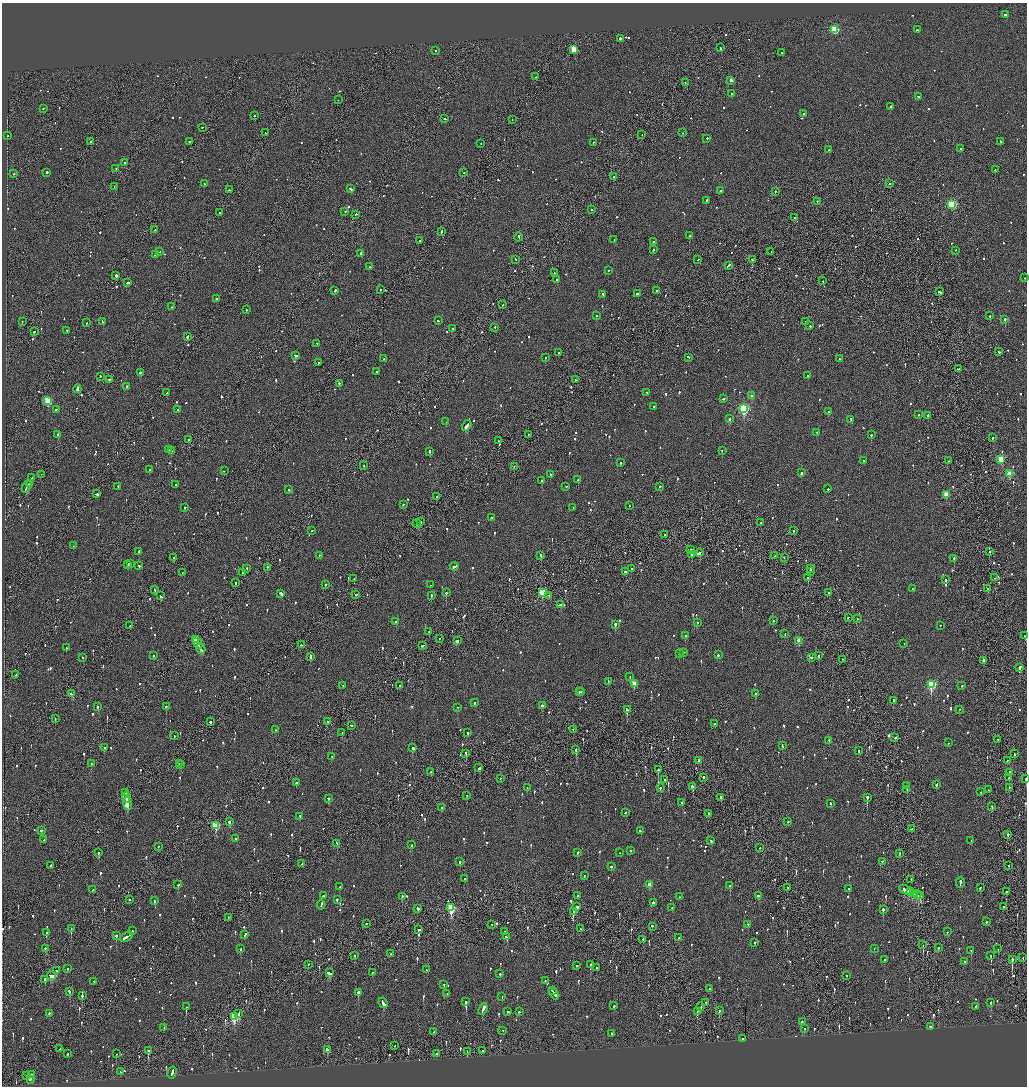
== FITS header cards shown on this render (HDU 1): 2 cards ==
NAXIS1  =                 2050
NAXIS2  =                 2168

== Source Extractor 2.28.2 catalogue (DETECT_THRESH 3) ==
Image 2050 x 2168 px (HDU 1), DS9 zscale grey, zoomed out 1/2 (1 PNG px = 2 x 2 image px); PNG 1029 x 1088 px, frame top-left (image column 2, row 2168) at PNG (2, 3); each listed source drawn as its Kron ellipse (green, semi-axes under 4 px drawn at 4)
Background -0.0713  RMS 0.063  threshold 0.188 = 3 sigma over >= 5 px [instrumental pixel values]
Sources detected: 1354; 62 cannot appear on this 1/2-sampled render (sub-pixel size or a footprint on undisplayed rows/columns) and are neither listed nor drawn; of the other 1292, the 500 brightest by FLUX_AUTO listed and drawn (792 fainter detections omitted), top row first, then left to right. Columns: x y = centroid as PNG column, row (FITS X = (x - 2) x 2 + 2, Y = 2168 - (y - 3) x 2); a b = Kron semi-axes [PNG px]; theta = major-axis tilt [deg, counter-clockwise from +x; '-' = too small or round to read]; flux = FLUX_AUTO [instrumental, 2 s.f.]
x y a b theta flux
1005 15 2 2 - 120
835 30 3 3 - 760
917 30 2 2 - 86
620 39 3 2 - 320
720 48 3 2 - 160
574 50 3 3 - 560
436 51 2 2 - 78
782 53 2 2 - 91
536 77 2 2 - 220
731 81 2 2 - 96
685 83 2 1 - 150
731 94 2 2 - 200
918 97 2 2 - 140
338 100 2 1 - 52
890 107 3 2 - 79
43 109 2 2 - 69
803 114 2 2 - 97
255 116 2 1 - 92
445 119 2 1 - 110
512 120 2 1 - 70
202 128 2 1 - 140
265 133 2 1 - 61
682 133 2 2 - 54
642 135 2 1 - 77
8 136 2 2 - 110
707 139 2 2 - 61
91 142 2 2 - 64
189 142 2 2 - 82
1000 142 2 2 - 62
593 143 2 2 - 71
481 144 2 1 - 61
960 149 2 2 - 50
829 150 2 2 - 77
125 163 2 2 - 63
116 169 2 1 - 49
995 170 2 2 - 49
47 173 2 2 - 770
464 173 2 2 - 85
14 174 2 2 - 50
614 177 2 2 - 320
205 184 2 2 - 65
889 184 2 1 - 180
114 187 2 1 - 78
350 189 4 2 - 150
229 190 2 2 - 200
720 191 2 2 - 98
775 192 2 2 - 75
706 201 3 2 - 58
817 202 2 2 - 190
952 205 3 3 - 1100
592 210 2 2 - 72
345 212 2 2 - 78
219 213 2 2 - 59
355 215 3 2 - 120
794 218 2 1 - 72
155 230 2 2 - 120
441 232 3 1 - 120
689 236 2 1 - 110
519 237 4 2 - 160
614 240 2 1 - 66
420 241 2 2 - 56
653 242 2 2 - 140
653 250 2 2 - 74
956 251 2 1 - 79
159 252 2 2 - 90
771 252 2 2 - 63
361 254 2 2 - 120
155 255 3 2 - 150
516 260 3 2 - 56
698 260 3 2 - 63
752 260 3 2 - 180
728 266 4 1 - 200
369 267 2 2 - 64
608 271 2 2 - 49
554 273 2 2 - 49
116 276 2 2 - 500
1025 278 2 2 - 49
556 280 2 2 - 92
823 281 2 2 - 49
128 283 3 2 - 120
380 290 2 2 - 88
335 291 3 2 - 180
657 291 2 2 - 160
939 292 3 2 - 140
637 294 2 2 - 160
603 295 3 2 - 100
216 299 2 2 - 62
503 305 2 2 - 64
172 307 2 2 - 51
246 310 2 2 - 55
596 316 2 2 - 180
990 316 2 2 - 95
1005 320 2 2 - 270
438 321 3 2 - 64
22 322 2 2 - 57
103 322 3 2 - 310
805 322 2 1 - 160
86 323 2 2 - 130
810 326 2 2 - 88
495 328 2 2 - 65
453 329 2 2 - 94
67 331 2 2 - 82
34 332 3 2 - 160
187 337 3 2 - 410
317 344 2 2 - 66
999 352 2 2 - 67
559 353 2 2 - 48
295 356 2 2 - 250
545 358 2 2 - 72
688 358 3 2 - 150
384 359 2 1 - 53
839 359 2 2 - 96
319 363 2 2 - 61
959 369 3 2 - 120
377 372 2 2 - 52
140 373 2 2 - 510
808 376 2 2 - 96
100 377 2 2 - 100
109 380 2 2 - 160
575 380 2 2 - 66
339 384 2 2 - 130
127 387 2 2 - 55
77 389 4 2 - 160
166 393 2 2 - 50
647 393 2 2 - 48
751 396 2 2 - 160
723 399 3 2 - 110
48 401 3 3 - 630
654 407 2 1 - 56
744 409 4 3 - 1700
56 410 2 2 - 64
177 410 2 2 - 99
829 412 2 2 - 56
918 415 2 2 - 55
928 416 2 2 - 140
729 419 2 2 - 100
851 420 4 2 - 160
446 422 2 2 - 65
467 426 6 2 57 990
817 433 2 1 - 74
58 435 2 1 - 320
528 435 2 2 - 48
871 435 2 2 - 140
993 438 2 2 - 450
188 440 2 2 - 130
498 441 2 2 - 76
169 450 2 2 - 96
171 451 2 2 - 220
722 451 2 2 - 110
430 452 2 2 - 140
1001 460 3 3 - 380
863 461 2 2 - 99
948 461 2 1 - 200
620 463 2 2 - 100
364 466 2 2 - 64
514 467 2 2 - 52
149 470 2 2 - 61
224 471 2 1 - 89
801 473 2 2 - 400
1010 474 3 3 - 300
41 475 2 1 - 400
550 475 3 2 - 86
32 478 2 1 - 76
578 480 2 2 - 55
542 481 3 2 - 180
30 484 3 2 - 140
175 485 3 2 - 86
26 487 6 1 60 410
118 487 2 2 - 73
566 487 2 2 - 67
660 487 2 2 - 100
828 489 2 2 - 68
289 490 2 2 - 64
96 494 3 2 - 110
946 495 3 3 - 340
437 497 3 2 - 230
403 505 2 2 - 72
630 506 2 2 - 54
185 508 2 2 - 70
573 508 2 2 - 52
491 518 2 2 - 96
421 522 2 2 - 100
761 523 2 2 - 55
417 524 4 2 - 270
312 531 2 2 - 100
794 531 2 2 - 78
665 535 2 1 - 100
73 546 2 1 - 57
691 550 2 2 - 140
139 552 2 2 - 56
989 552 2 2 - 70
699 553 4 2 - 150
692 555 2 2 - 70
319 556 2 2 - 59
541 556 2 2 - 110
775 556 2 2 - 60
174 558 2 2 - 83
784 558 2 1 - 54
954 559 2 2 - 140
130 564 2 2 - 67
128 565 3 2 - 170
139 566 2 2 - 49
454 567 4 2 - 150
267 568 2 1 - 64
247 569 2 2 - 88
631 569 2 2 - 53
810 569 3 1 - 110
626 572 4 2 - 140
810 572 3 1 - 120
182 573 2 1 - 68
242 573 2 2 - 48
808 578 2 2 - 80
994 578 2 1 - 78
354 579 2 1 - 91
946 580 2 2 - 310
236 583 2 2 - 220
326 585 2 2 - 81
431 585 2 2 - 62
912 589 2 2 - 70
988 589 2 2 - 57
154 590 3 2 - 88
446 593 2 2 - 220
542 593 3 3 - 580
829 593 2 2 - 53
281 594 3 2 - 240
355 595 2 2 - 130
161 596 4 2 - 170
431 596 2 2 - 120
549 596 2 2 - 57
561 605 4 2 - 270
848 618 2 2 - 76
857 619 2 2 - 58
773 621 2 2 - 95
396 622 2 2 - 130
697 623 2 2 - 170
615 625 2 2 - 490
130 626 2 1 - 72
940 626 2 2 - 49
429 632 2 2 - 66
785 634 2 1 - 55
685 636 2 2 - 100
1025 636 2 2 - 53
439 639 2 1 - 51
195 640 3 2 - 140
457 641 3 2 - 82
799 641 3 2 - 200
198 644 6 2 -63 290
904 644 2 2 - 49
301 645 2 2 - 48
422 646 3 2 - 94
66 648 2 2 - 98
201 649 5 1 - 200
683 653 2 2 - 170
679 654 2 2 - 59
718 655 2 2 - 50
153 656 2 2 - 77
819 656 2 2 - 77
310 657 3 2 - 160
83 658 2 2 - 50
811 658 3 2 - 120
842 660 2 1 - 80
983 661 2 2 - 310
1019 668 3 2 - 370
16 675 2 2 - 57
630 677 2 1 - 64
608 682 2 1 - 86
634 684 3 3 - 210
931 685 4 3 - 1200
343 686 2 1 - 57
400 686 2 2 - 180
962 686 2 2 - 50
579 692 2 1 - 110
581 692 2 1 - 77
72 694 4 2 - 180
756 694 2 2 - 180
893 701 2 2 - 310
474 703 2 2 - 190
542 706 3 2 - 85
98 707 2 2 - 92
166 707 2 2 - 190
458 708 2 1 - 66
627 710 2 2 - 1300
959 710 2 2 - 52
55 719 2 2 - 60
210 722 2 2 - 550
328 722 2 1 - 69
715 724 2 2 - 94
351 726 2 2 - 110
276 730 2 2 - 180
573 730 2 1 - 52
342 733 2 1 - 56
468 733 2 2 - 290
174 736 2 2 - 52
895 738 2 2 - 240
998 740 2 1 - 56
829 741 2 2 - 120
948 743 2 2 - 49
782 746 4 2 - 130
104 748 2 2 - 100
412 748 3 2 - 240
576 750 2 1 - 260
859 751 2 2 - 210
466 754 3 2 - 350
1014 754 3 2 - 83
332 757 2 2 - 50
699 761 2 2 - 340
1007 761 2 2 - 48
91 764 2 2 - 58
179 764 2 2 - 61
180 765 2 2 - 67
479 768 2 2 - 290
658 770 2 2 - 350
431 772 2 2 - 70
1009 773 3 2 - 86
703 778 2 2 - 540
1009 778 2 2 - 100
500 779 2 1 - 85
1026 779 2 1 - 95
664 780 2 1 - 49
296 783 2 2 - 90
937 785 2 2 - 430
906 786 2 2 - 50
692 787 3 2 - 160
527 788 2 2 - 93
660 788 2 2 - 510
1009 788 2 2 - 51
907 790 3 2 - 73
989 790 2 2 - 54
981 792 2 2 - 49
125 793 4 2 - 260
466 796 2 2 - 98
126 798 5 1 - 200
721 798 2 2 - 330
867 798 3 2 - 410
328 799 2 2 - 190
682 803 2 2 - 77
127 804 7 2 -81 580
830 804 2 2 - 59
992 807 2 1 - 66
441 808 3 2 - 120
625 813 2 2 - 77
709 814 2 2 - 51
300 817 3 2 - 110
229 822 3 2 - 100
788 822 2 2 - 63
216 826 3 3 - 410
912 829 2 1 - 110
41 831 2 2 - 100
641 831 3 2 - 180
1008 835 2 2 - 120
236 839 2 2 - 50
44 840 2 2 - 70
711 841 2 2 - 71
971 841 2 2 - 51
337 844 2 1 - 91
412 845 2 2 - 67
159 847 2 2 - 60
760 848 2 1 - 58
631 851 2 2 - 50
99 853 2 2 - 65
577 853 3 2 - 49
620 853 2 1 - 62
900 854 2 2 - 49
460 862 2 2 - 87
882 862 2 2 - 130
302 864 2 2 - 65
50 866 3 2 - 170
1009 866 2 1 - 95
611 867 2 2 - 290
584 876 2 2 - 52
464 879 2 2 - 69
911 880 3 1 - 68
960 883 5 2 - 210
178 885 2 2 - 110
649 885 3 2 - 120
730 886 3 2 - 270
340 887 2 2 - 64
787 888 3 1 - 120
980 888 2 2 - 60
849 889 2 2 - 57
93 890 3 2 - 69
906 890 7 2 -23 320
911 892 2 2 - 100
1006 892 3 2 - 99
914 894 4 2 - 170
917 895 4 2 - 350
323 896 2 2 - 190
577 896 2 2 - 80
759 896 3 2 - 170
920 896 3 1 - 100
402 897 2 2 - 210
680 897 2 2 - 48
129 900 2 2 - 64
337 900 2 2 - 650
155 901 2 2 - 230
653 903 2 2 - 190
321 905 4 2 - 210
577 907 2 2 - 120
1003 907 2 1 - 96
451 908 4 3 - 900
672 908 2 2 - 82
418 909 2 2 - 190
883 910 2 2 - 830
573 912 2 1 - 210
228 918 2 2 - 55
986 922 2 2 - 120
366 924 2 2 - 180
491 925 2 1 - 120
748 925 2 2 - 48
652 927 2 2 - 230
71 929 2 1 - 76
580 929 2 1 - 51
419 930 3 2 - 99
132 931 2 2 - 54
505 932 3 2 - 160
947 932 2 1 - 160
47 933 2 2 - 53
245 935 3 2 - 100
116 936 2 2 - 260
126 937 7 2 31 350
506 937 2 2 - 110
679 938 2 1 - 78
643 940 2 2 - 110
755 943 2 2 - 100
923 945 2 1 - 160
938 948 2 2 - 59
45 949 2 2 - 50
241 949 3 2 - 56
874 949 2 2 - 65
998 949 2 1 - 55
971 951 2 2 - 150
390 954 2 1 - 58
355 956 2 1 - 150
991 956 3 2 - 230
1023 958 2 2 - 48
884 960 2 2 - 50
1012 960 3 2 - 770
965 962 2 2 - 56
308 965 2 2 - 50
591 965 4 2 - 300
577 966 2 2 - 330
597 968 2 2 - 88
67 969 2 2 - 62
426 970 3 2 - 110
56 971 2 1 - 210
330 973 4 2 - 230
373 973 2 2 - 68
500 974 2 2 - 170
51 976 4 2 - 280
847 976 2 1 - 60
45 980 3 2 - 130
545 981 2 2 - 54
94 982 2 2 - 52
444 985 2 2 - 83
710 989 2 2 - 71
552 991 2 2 - 79
69 992 3 2 - 91
358 993 2 2 - 310
447 994 2 2 - 61
554 994 6 2 -54 350
82 996 2 2 - 110
502 997 2 2 - 70
466 1002 3 2 - 740
383 1003 5 2 - 280
705 1003 2 2 - 59
991 1003 3 2 - 55
614 1006 2 2 - 85
186 1007 2 2 - 350
701 1007 2 1 - 59
975 1007 3 2 - 84
483 1009 6 2 69 1100
719 1011 2 2 - 100
508 1012 2 2 - 61
519 1012 2 2 - 68
697 1012 2 1 - 59
49 1014 2 2 - 130
239 1014 2 1 - 75
234 1017 4 3 - 820
802 1022 2 2 - 74
930 1027 2 1 - 270
164 1028 2 2 - 62
804 1029 2 2 - 55
503 1031 2 1 - 55
434 1032 3 2 - 76
611 1034 2 2 - 49
742 1039 2 2 - 190
395 1046 2 1 - 55
59 1049 2 1 - 65
327 1050 3 2 - 250
148 1051 2 2 - 200
483 1051 2 1 - 180
467 1052 2 1 - 130
68 1054 2 2 - 85
116 1054 2 2 - 51
436 1054 2 1 - 73
121 1072 2 1 - 190
172 1073 6 2 75 220
31 1075 3 2 - 68
27 1076 2 1 - 76
30 1080 2 2 - 1000
At the frame edge (FLAGS 8, measured only in part): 2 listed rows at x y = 1025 278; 1026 779
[792 fainter detections neither listed nor drawn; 62 sub-pixel or undisplayed-footprint detections neither listed nor drawn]